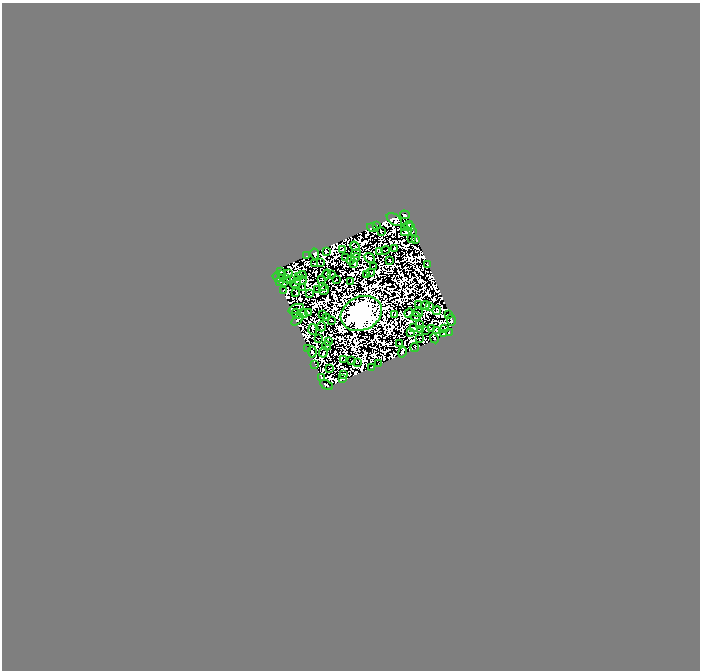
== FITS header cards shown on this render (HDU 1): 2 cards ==
NAXIS1  =                  698
NAXIS2  =                  668

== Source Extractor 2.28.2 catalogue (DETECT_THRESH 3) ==
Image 698 x 668 px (HDU 1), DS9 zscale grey, 1 PNG px = 1 image px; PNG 702 x 672 px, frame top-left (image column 1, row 668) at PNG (2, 3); each listed source drawn as its Kron ellipse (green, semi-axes under 4 px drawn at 4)
Background 0.649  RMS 7.3e-05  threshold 2.19e-04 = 3 sigma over >= 5 px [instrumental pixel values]
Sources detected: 240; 130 with non-positive FLUX_AUTO (blend fragments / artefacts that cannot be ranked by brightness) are neither listed nor drawn; the other 110 listed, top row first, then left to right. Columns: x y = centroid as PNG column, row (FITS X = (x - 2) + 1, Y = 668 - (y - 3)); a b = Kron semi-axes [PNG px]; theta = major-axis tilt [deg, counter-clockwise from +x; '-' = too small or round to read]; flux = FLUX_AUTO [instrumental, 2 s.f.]
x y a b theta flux
405 215 5 3 - 49
394 219 8 5 -37 56
408 225 5 2 - 14
376 226 4 2 - 13
411 227 3 3 - 15
372 228 5 4 - 1
405 228 2 2 - 20
381 231 3 3 - 8.5
406 232 5 2 - 16
413 232 3 2 - 9.7
412 239 4 2 - 15
416 240 4 3 - 19
355 246 5 3 - 5.9
395 248 4 2 - 3
343 250 3 2 - 0.15
385 250 4 2 - 2.2
326 251 3 3 - 21
379 252 3 3 - 0.55
315 254 5 3 - 22
356 254 5 2 - 20
306 256 3 2 - 9.2
345 258 3 2 - 11
356 258 4 2 - 9.1
370 258 6 3 -38 7.4
351 260 4 2 - 5
390 260 4 2 - 17
321 262 2 2 - 4
314 263 3 2 - 6.8
354 264 3 3 - 13
428 265 4 2 - 20
374 266 4 2 - 7.2
281 271 4 2 - 11
371 272 2 2 - 7.9
288 273 4 3 - 26
327 274 5 3 - 1.6
332 274 2 2 - 10
281 275 3 2 - 15
302 275 4 3 - 6.8
366 275 3 2 - 6.6
299 276 3 2 - 5.2
278 278 6 4 -18 22
286 279 3 3 - 16
321 279 3 2 - 6.7
291 280 3 2 - 7.3
336 280 3 2 - 7.2
279 281 3 2 - 0.43
301 281 6 2 18 14
351 281 2 2 - 14
283 282 3 2 - 5.5
296 284 5 3 - 16
322 286 3 2 - 4.3
303 287 3 2 - 5
318 289 2 2 - 4.4
283 290 3 2 - 7.6
324 290 5 4 - 13
296 293 4 3 - 0.51
309 293 4 2 - 11
419 304 2 2 - 2.7
425 305 4 3 - 1.8
429 307 2 2 - 7.9
296 309 8 2 19 8.1
437 311 4 3 - 10
308 312 4 2 - 18
418 312 5 2 - 14
361 313 21 16 25 89000
409 313 5 3 - 14
297 314 5 3 - 18
303 314 5 3 - 4.6
395 314 2 2 - 7.1
449 314 4 2 - 28
323 315 2 2 - 7
416 317 5 2 - 4.1
327 318 3 2 - 12
297 320 7 2 45 29
331 320 3 2 - 4.3
451 320 6 3 -86 1.5
419 325 4 2 - 2.8
321 326 5 2 - 13
413 327 4 2 - 10
313 329 5 2 - 12
431 329 3 2 - 3.5
445 329 4 2 - 21
421 330 4 2 - 0.45
426 330 3 2 - 4.8
437 330 4 2 - 1.6
410 332 3 2 - 16
449 332 3 2 - 20
443 333 4 2 - 6.5
318 338 2 2 - 1.9
419 338 2 2 - 5.7
434 338 5 2 - 32
329 342 3 2 - 7.7
399 344 4 2 - 4.8
326 346 4 3 - 40
308 348 2 2 - 12
415 348 4 3 - 1.5
312 352 6 4 -85 8.9
323 352 5 2 - 2.9
402 352 6 3 77 61
344 360 3 2 - 5.1
352 361 2 2 - 6.5
357 362 2 2 - 9.5
315 364 3 2 - 4.6
378 364 2 2 - 9.7
372 367 2 2 - 9.3
329 369 3 2 - 1.9
344 374 3 2 - 0.85
321 378 3 2 - 9.1
343 379 4 2 - 6.7
326 385 7 3 -28 43
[130 non-positive-flux detections neither listed nor drawn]